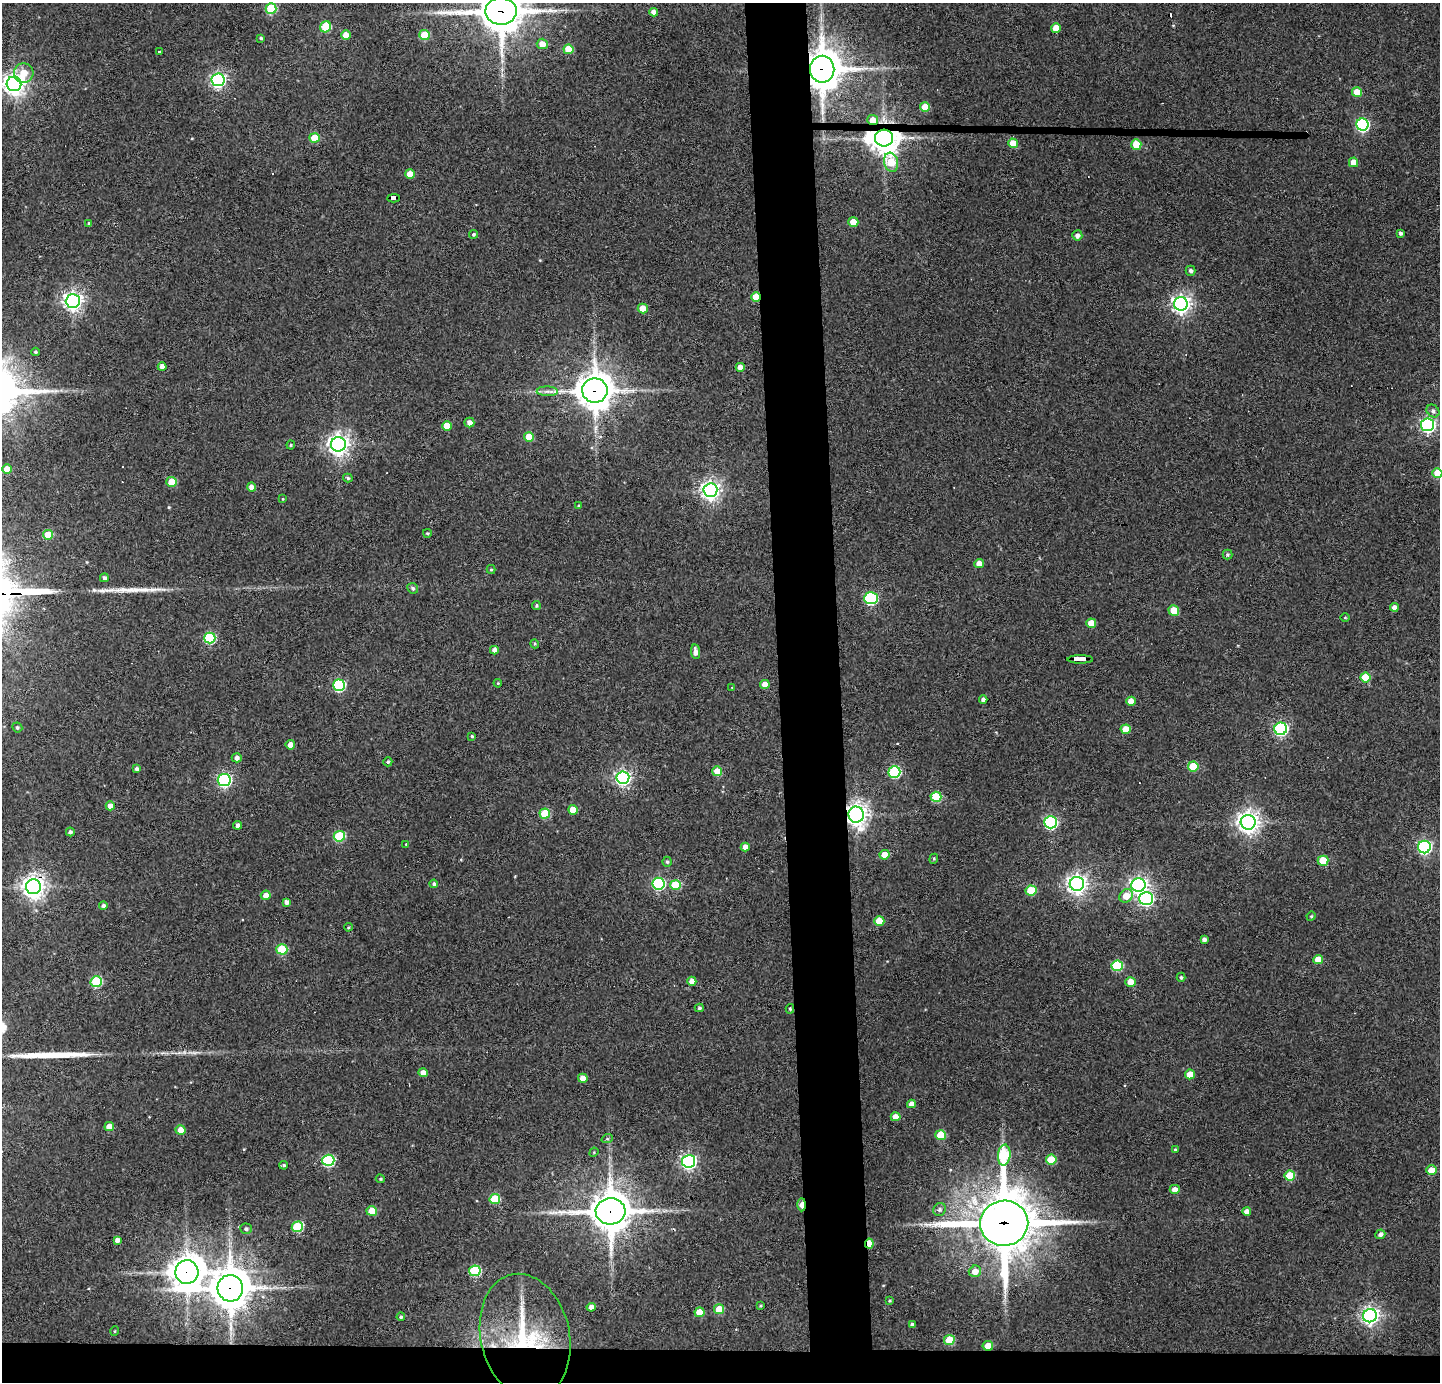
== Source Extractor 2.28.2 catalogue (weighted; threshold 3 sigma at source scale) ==
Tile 8 of 3 x 3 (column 2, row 3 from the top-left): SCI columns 1440-2877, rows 78-1457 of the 4316 x 4291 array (HDU 1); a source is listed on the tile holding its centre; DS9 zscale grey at full resolution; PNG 1442 x 1384 px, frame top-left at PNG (2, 3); each listed source drawn as its Kron ellipse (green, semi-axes under 4 px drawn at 4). Shown black and unused: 7% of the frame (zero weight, under 3 of 4 exposures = <1% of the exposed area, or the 3 px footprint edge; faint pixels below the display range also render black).
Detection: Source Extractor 2.28.2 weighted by HDU 2 'WHT'; one run over the whole footprint, this tile lists its part. Background 0.159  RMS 0.007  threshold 0.0314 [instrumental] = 3 sigma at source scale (4.5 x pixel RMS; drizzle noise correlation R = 1.50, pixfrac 1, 0.05/0.05 arcsec/px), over >= 5 px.
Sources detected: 191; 1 inside a brighter object's white glare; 3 cosmic-ray / hot-pixel residue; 2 long thin detections or spike segments (spike, bleed or trail) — neither listed nor drawn; the other 185 listed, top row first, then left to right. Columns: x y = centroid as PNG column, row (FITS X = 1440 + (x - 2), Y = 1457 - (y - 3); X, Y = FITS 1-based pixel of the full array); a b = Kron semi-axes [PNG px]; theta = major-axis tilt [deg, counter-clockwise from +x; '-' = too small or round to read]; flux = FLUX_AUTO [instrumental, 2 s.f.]
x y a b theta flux
271 9 5 5 - 40
501 11 16 13 1 2300
653 12 4 4 - 4.5
326 27 6 5 - 29
1056 28 5 5 - 10
346 35 5 4 - 7.2
424 35 5 5 - 22
261 38 4 3 - 1
542 44 5 5 - 7.1
568 49 5 5 - 17
159 52 3 2 - 0.61
822 69 13 12 - 1700
24 73 10 9 - 9.5
218 80 6 6 - 190
14 84 7 7 - 510
1357 92 5 5 - 15
925 107 5 5 - 14
873 120 5 5 - 8.7
1362 125 6 6 - 100
314 138 5 5 - 18
884 138 9 8 - 850
1013 143 5 4 - 14
1136 145 5 5 - 21
891 162 10 7 -74 28
1353 162 5 4 - 7.2
410 174 5 4 - 9.2
393 198 6 3 2 54
853 222 5 5 - 9.4
89 223 4 3 - 1.1
1400 233 3 3 - 1.6
474 234 4 4 - 1.1
1077 235 5 5 - 3.1
1191 271 5 5 - 2.1
756 297 5 4 - 13
73 301 7 7 - 340
1181 304 7 7 - 340
643 308 5 5 - 12
36 352 4 3 - 1.1
162 367 4 4 - 4.8
740 367 4 4 - 4.7
547 391 10 5 -2 2.9
595 391 12 12 - 1400
1433 411 7 5 -46 2.1
469 423 5 5 - 4.2
1428 425 6 6 - 190
447 426 5 5 - 12
529 437 5 5 - 16
338 444 7 7 - 440
291 445 4 4 - 0.81
7 469 5 4 - 9.7
1437 473 5 5 - 15
348 478 5 4 - 1.3
171 482 5 5 - 16
251 487 4 4 - 4.3
710 490 7 7 - 340
283 499 4 4 - 0.63
579 506 4 3 - 0.95
427 533 4 3 - 0.93
48 535 5 5 - 15
1228 554 5 5 - 1.4
979 564 5 4 - 7.1
491 569 4 4 - 0.86
104 578 4 4 - 1.9
413 588 5 5 - 1.6
871 598 7 6 - 90
536 605 4 4 - 1
1394 607 4 4 - 3.9
1174 610 5 5 - 13
1345 618 4 3 - 0.56
1091 623 5 5 - 11
210 638 5 5 - 57
535 644 5 3 - 0.77
494 650 4 4 - 3.8
695 652 7 4 -83 4.5
1080 659 12 3 0 120
1365 677 5 5 - 17
498 683 4 3 - 0.76
765 684 5 4 - 6.4
339 685 6 6 - 72
732 687 2 2 - 0.66
983 700 4 4 - 2.6
1131 701 5 4 - 7.9
17 727 5 4 - 1.2
1126 729 5 4 - 12
1281 729 6 6 - 130
472 736 3 3 - 0.96
290 745 5 4 - 4.3
237 758 5 4 - 2.9
388 762 4 4 - 1.2
1193 766 5 5 - 24
137 769 4 4 - 1.9
717 771 5 5 - 12
894 772 6 5 - 66
623 778 6 6 - 190
224 780 6 6 - 130
936 797 5 5 - 36
110 806 4 4 - 5.3
573 810 5 5 - 12
545 814 5 5 - 23
856 815 8 7 - 510
1051 822 6 6 - 120
1248 822 7 7 - 500
238 825 4 4 - 2.5
70 832 4 4 - 1.7
339 836 5 5 - 41
406 844 3 3 - 0.53
745 847 4 4 - 4.4
1424 847 6 6 - 130
885 855 5 4 - 11
934 859 5 4 - 0.92
1323 861 5 5 - 22
667 862 5 4 - 1.2
434 884 4 4 - 1.6
659 884 6 6 - 86
1077 884 7 7 - 400
676 885 5 5 - 28
1138 885 7 6 - 230
33 887 7 7 - 540
1031 891 5 5 - 24
266 895 5 5 - 6.3
1126 896 7 6 - 10
1146 899 7 6 - 170
286 902 4 4 - 2.9
103 906 4 4 - 1.8
1311 916 5 4 - 0.87
879 921 5 5 - 12
348 927 4 3 - 0.75
1204 939 4 3 - 2.2
282 949 5 5 - 31
1318 959 5 4 - 9
1117 966 5 5 - 42
1181 977 4 3 - 1.1
692 981 4 4 - 5.4
96 982 5 5 - 46
1131 982 5 5 - 8.4
699 1008 4 3 - 1.2
790 1009 5 4 - 1
423 1073 5 4 - 5.1
1190 1074 5 5 - 9.5
583 1078 5 4 - 6.6
911 1104 4 4 - 5.1
896 1117 5 4 - 6.5
109 1127 5 4 - 8.4
181 1130 5 5 - 8.2
941 1135 5 5 - 23
607 1139 6 3 18 0.82
1175 1150 4 3 - 1.1
594 1152 5 4 - 0.69
1004 1155 11 6 85 51
328 1160 6 5 - 68
1051 1160 5 5 - 19
689 1161 6 6 - 180
284 1165 4 4 - 1.2
1431 1170 5 4 - 11
1290 1176 5 5 - 23
380 1179 4 4 - 0.83
1175 1189 5 4 - 4.4
495 1199 5 5 - 29
802 1205 6 3 88 9.5
940 1209 7 6 - 2.1
372 1211 5 5 - 14
611 1211 15 13 3 1800
1247 1211 4 4 - 4
1004 1223 24 22 7 3300
297 1227 6 5 - 40
246 1229 5 5 - 1.6
1380 1234 5 4 - 2.3
117 1240 4 4 - 2.3
869 1244 5 4 - 13
475 1271 6 5 - 51
975 1271 6 5 - 6.6
187 1272 12 11 - 1100
230 1288 13 13 - 1700
889 1301 4 3 - 0.74
761 1306 3 2 - 0.71
591 1307 4 4 - 5.4
719 1309 5 5 - 17
699 1312 5 4 - 11
1370 1316 7 6 - 260
401 1317 4 3 - 1.3
912 1324 4 3 - 1.6
115 1331 5 3 - 0.55
525 1336 63 44 -78 83
949 1340 5 5 - 24
988 1346 5 5 - 13
Overlapping masked pixels (flux is a lower limit): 18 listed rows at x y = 501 11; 822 69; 873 120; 884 138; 393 198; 756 297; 595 391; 1080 659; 856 815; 33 887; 802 1205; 611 1211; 1004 1223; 869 1244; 187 1272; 230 1288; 525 1336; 988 1346
Isophote crosses this tile's border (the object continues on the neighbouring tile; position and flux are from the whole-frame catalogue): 3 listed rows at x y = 501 11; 14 84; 1437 473